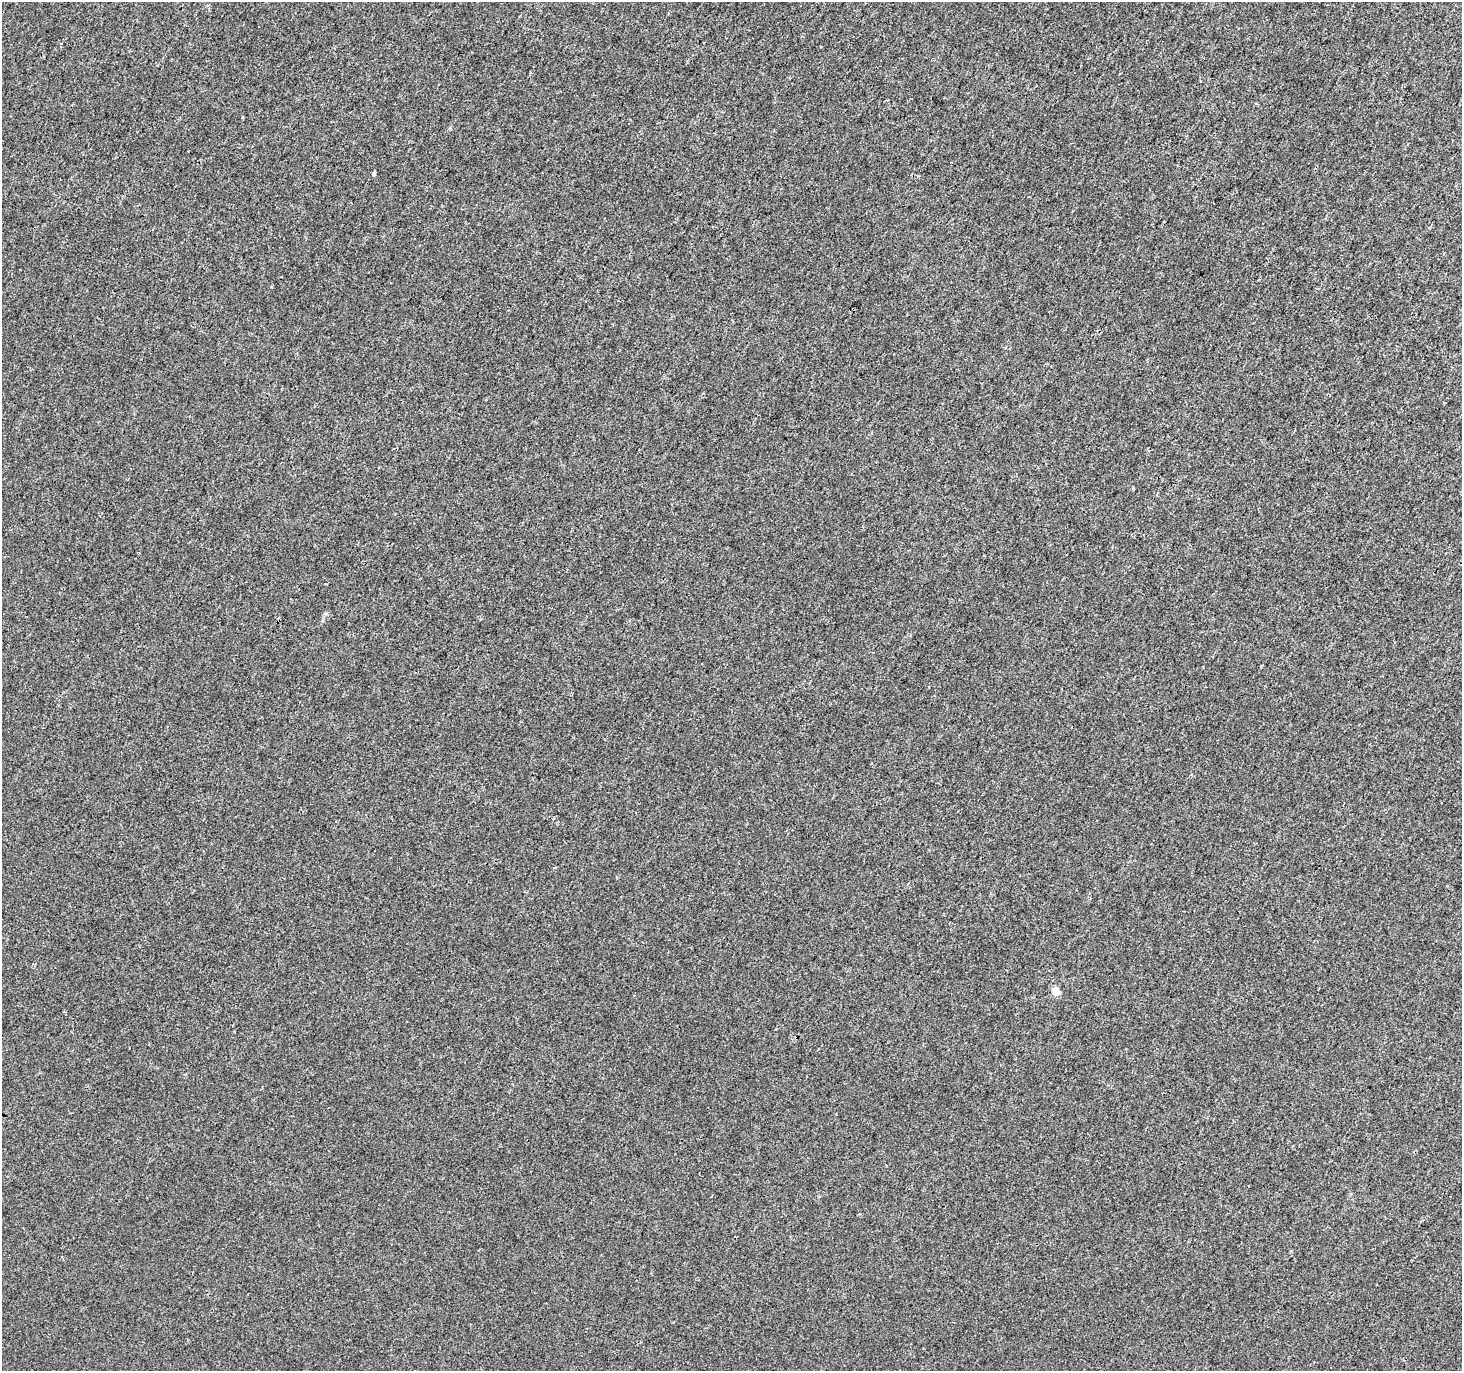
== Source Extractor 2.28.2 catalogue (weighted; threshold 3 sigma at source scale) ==
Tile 10 of 4 x 4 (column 2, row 3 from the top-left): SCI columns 1462-2921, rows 1565-2933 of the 5855 x 5932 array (HDU 1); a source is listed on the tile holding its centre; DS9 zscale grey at full resolution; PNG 1464 x 1373 px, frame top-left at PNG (2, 2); no overlay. Shown black and unused: <1% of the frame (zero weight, under 3 of 4 exposures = <1% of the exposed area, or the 3 px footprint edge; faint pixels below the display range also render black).
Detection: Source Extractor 2.28.2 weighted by HDU 2 'WHT'; one run over the whole footprint, this tile lists its part. Background 1.56e-04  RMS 0.0024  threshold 0.0106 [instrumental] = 3 sigma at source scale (4.5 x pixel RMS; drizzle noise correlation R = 1.50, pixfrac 1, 0.0396/0.0396 arcsec/px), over >= 5 px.
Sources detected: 3; all 3 listed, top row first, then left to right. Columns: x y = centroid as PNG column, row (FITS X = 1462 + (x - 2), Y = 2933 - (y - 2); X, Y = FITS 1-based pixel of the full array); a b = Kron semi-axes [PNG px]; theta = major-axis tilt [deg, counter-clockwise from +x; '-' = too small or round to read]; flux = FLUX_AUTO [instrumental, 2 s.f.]
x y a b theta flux
374 174 4 4 - 0.4
853 309 4 3 - 1.3
1056 991 5 5 - 3.9
Overlapping masked pixels (flux is a lower limit): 1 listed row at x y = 853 309